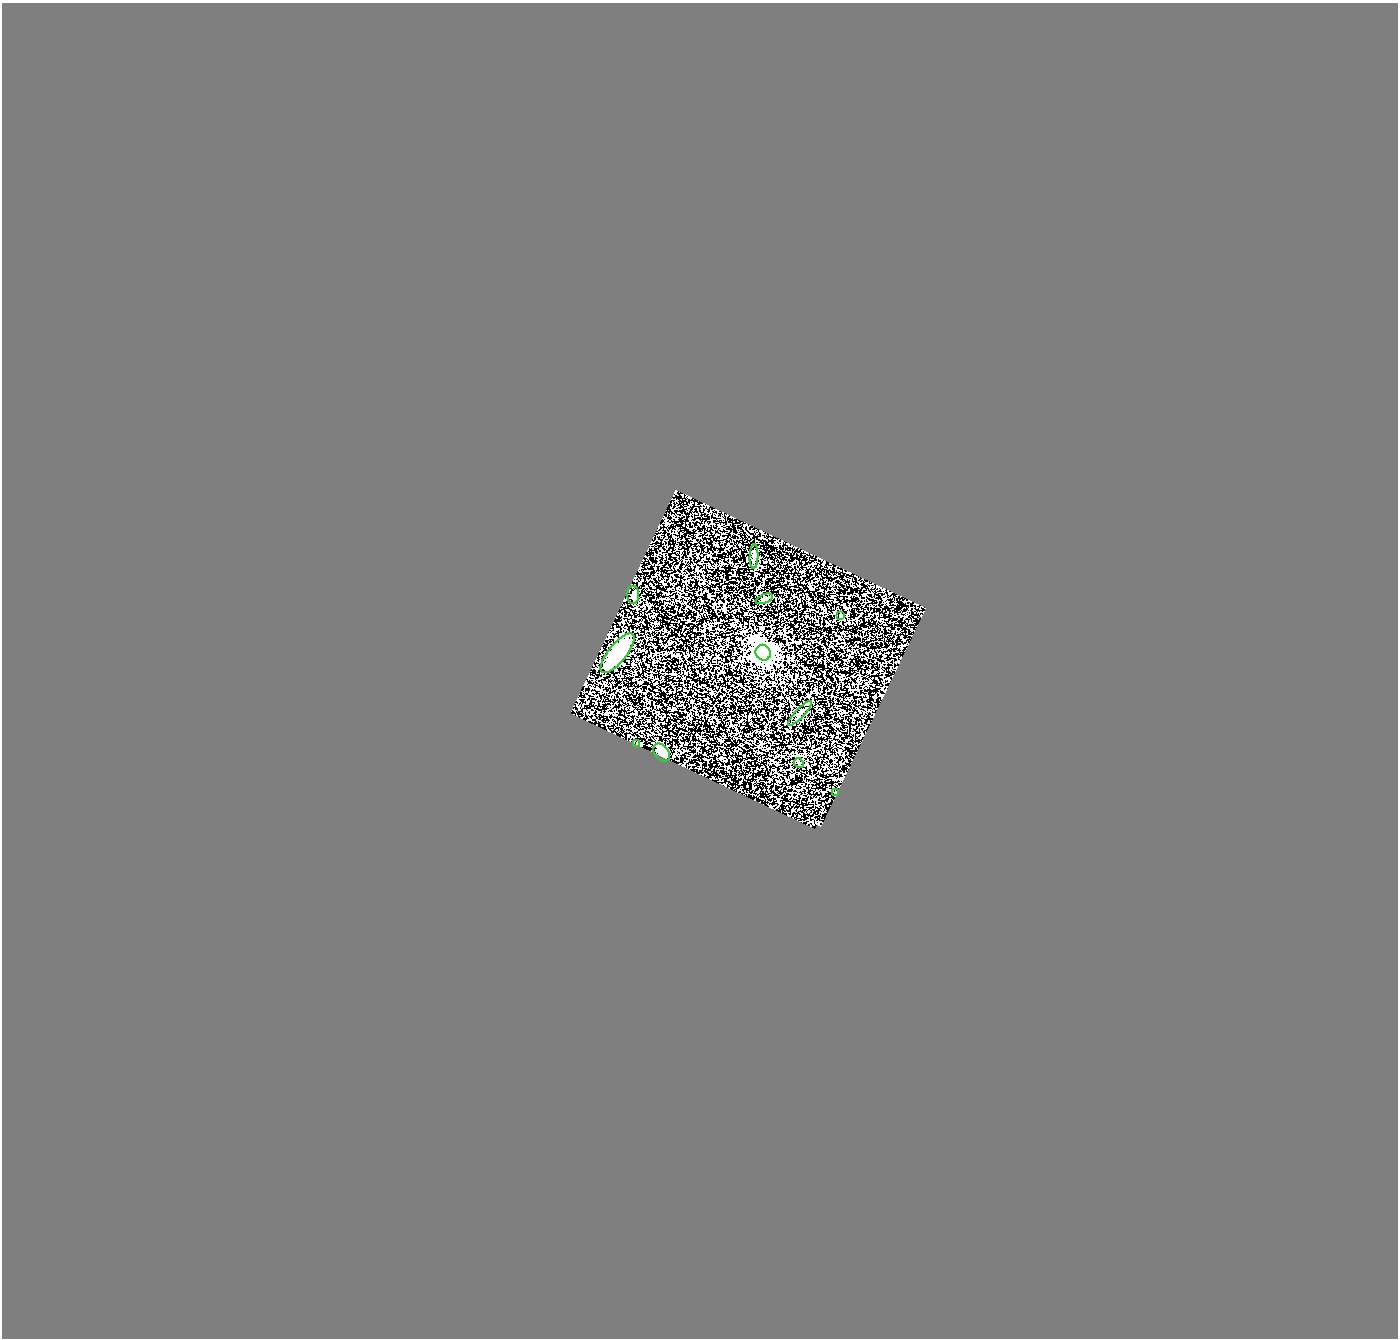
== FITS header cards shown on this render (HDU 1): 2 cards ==
NAXIS1  =                 1396
NAXIS2  =                 1336

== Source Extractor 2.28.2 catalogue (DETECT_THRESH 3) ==
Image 1396 x 1336 px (HDU 1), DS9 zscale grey, 1 PNG px = 1 image px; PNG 1400 x 1340 px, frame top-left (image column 1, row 1336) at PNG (2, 3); each listed source drawn as its Kron ellipse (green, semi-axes under 4 px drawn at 4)
Background 2.75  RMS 0.16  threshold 0.487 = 3 sigma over >= 5 px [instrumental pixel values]
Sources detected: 11; all 11 listed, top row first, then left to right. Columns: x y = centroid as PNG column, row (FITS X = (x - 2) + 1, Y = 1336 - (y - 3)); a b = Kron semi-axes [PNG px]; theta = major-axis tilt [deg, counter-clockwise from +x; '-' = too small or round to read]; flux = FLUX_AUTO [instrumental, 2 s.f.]
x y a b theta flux
754 556 12 4 88 28
633 595 9 6 -90 49
764 599 9 4 20 19
840 615 3 3 - 26
617 653 24 9 51 850
763 653 8 7 - 9300
800 713 17 4 46 36
637 744 4 3 - 12
662 753 10 7 -52 120
799 763 5 4 - 12
835 793 3 2 - 7.6